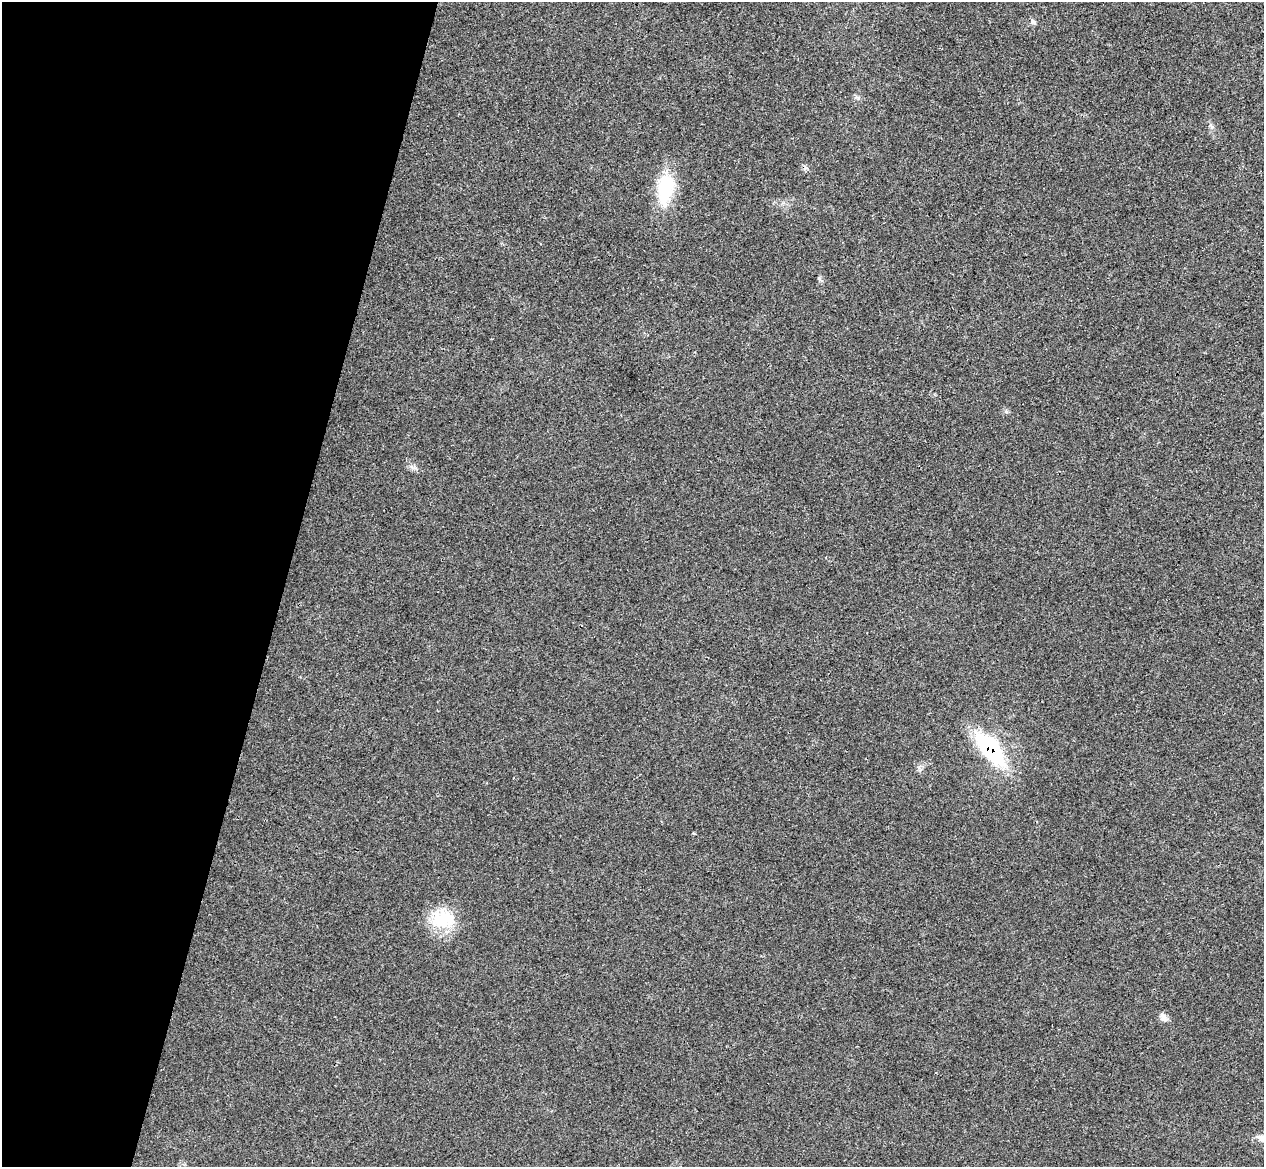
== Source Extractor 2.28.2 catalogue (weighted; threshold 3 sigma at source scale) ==
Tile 9 of 4 x 4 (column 1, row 3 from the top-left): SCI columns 19-1280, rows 1467-2631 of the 5084 x 5145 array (HDU 1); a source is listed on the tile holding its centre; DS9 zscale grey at full resolution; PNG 1266 x 1169 px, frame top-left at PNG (2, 2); no overlay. Shown black and unused: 22% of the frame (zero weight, under 3 of 4 exposures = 6% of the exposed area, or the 3 px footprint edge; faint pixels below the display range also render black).
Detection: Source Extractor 2.28.2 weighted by HDU 2 'WHT'; one run over the whole footprint, this tile lists its part. Background 0.0253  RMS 0.0061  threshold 0.0274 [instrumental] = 3 sigma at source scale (4.5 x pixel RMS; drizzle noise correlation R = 1.50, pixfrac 1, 0.05/0.05 arcsec/px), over >= 5 px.
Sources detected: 7; all 7 listed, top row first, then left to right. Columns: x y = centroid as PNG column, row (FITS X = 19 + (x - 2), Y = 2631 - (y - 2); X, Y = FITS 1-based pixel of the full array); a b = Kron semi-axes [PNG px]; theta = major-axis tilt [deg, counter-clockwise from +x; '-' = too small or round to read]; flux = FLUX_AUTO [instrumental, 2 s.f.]
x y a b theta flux
1033 22 9 4 -54 1.2
1211 126 12 4 -70 1.8
665 189 39 19 81 30
990 749 39 17 -52 62
443 919 32 24 1 24
1163 1017 13 7 -47 3
1263 1138 18 9 -17 5.3
Overlapping masked pixels (flux is a lower limit): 1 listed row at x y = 990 749
Isophote crosses this tile's border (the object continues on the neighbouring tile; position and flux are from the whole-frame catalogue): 1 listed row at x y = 1263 1138